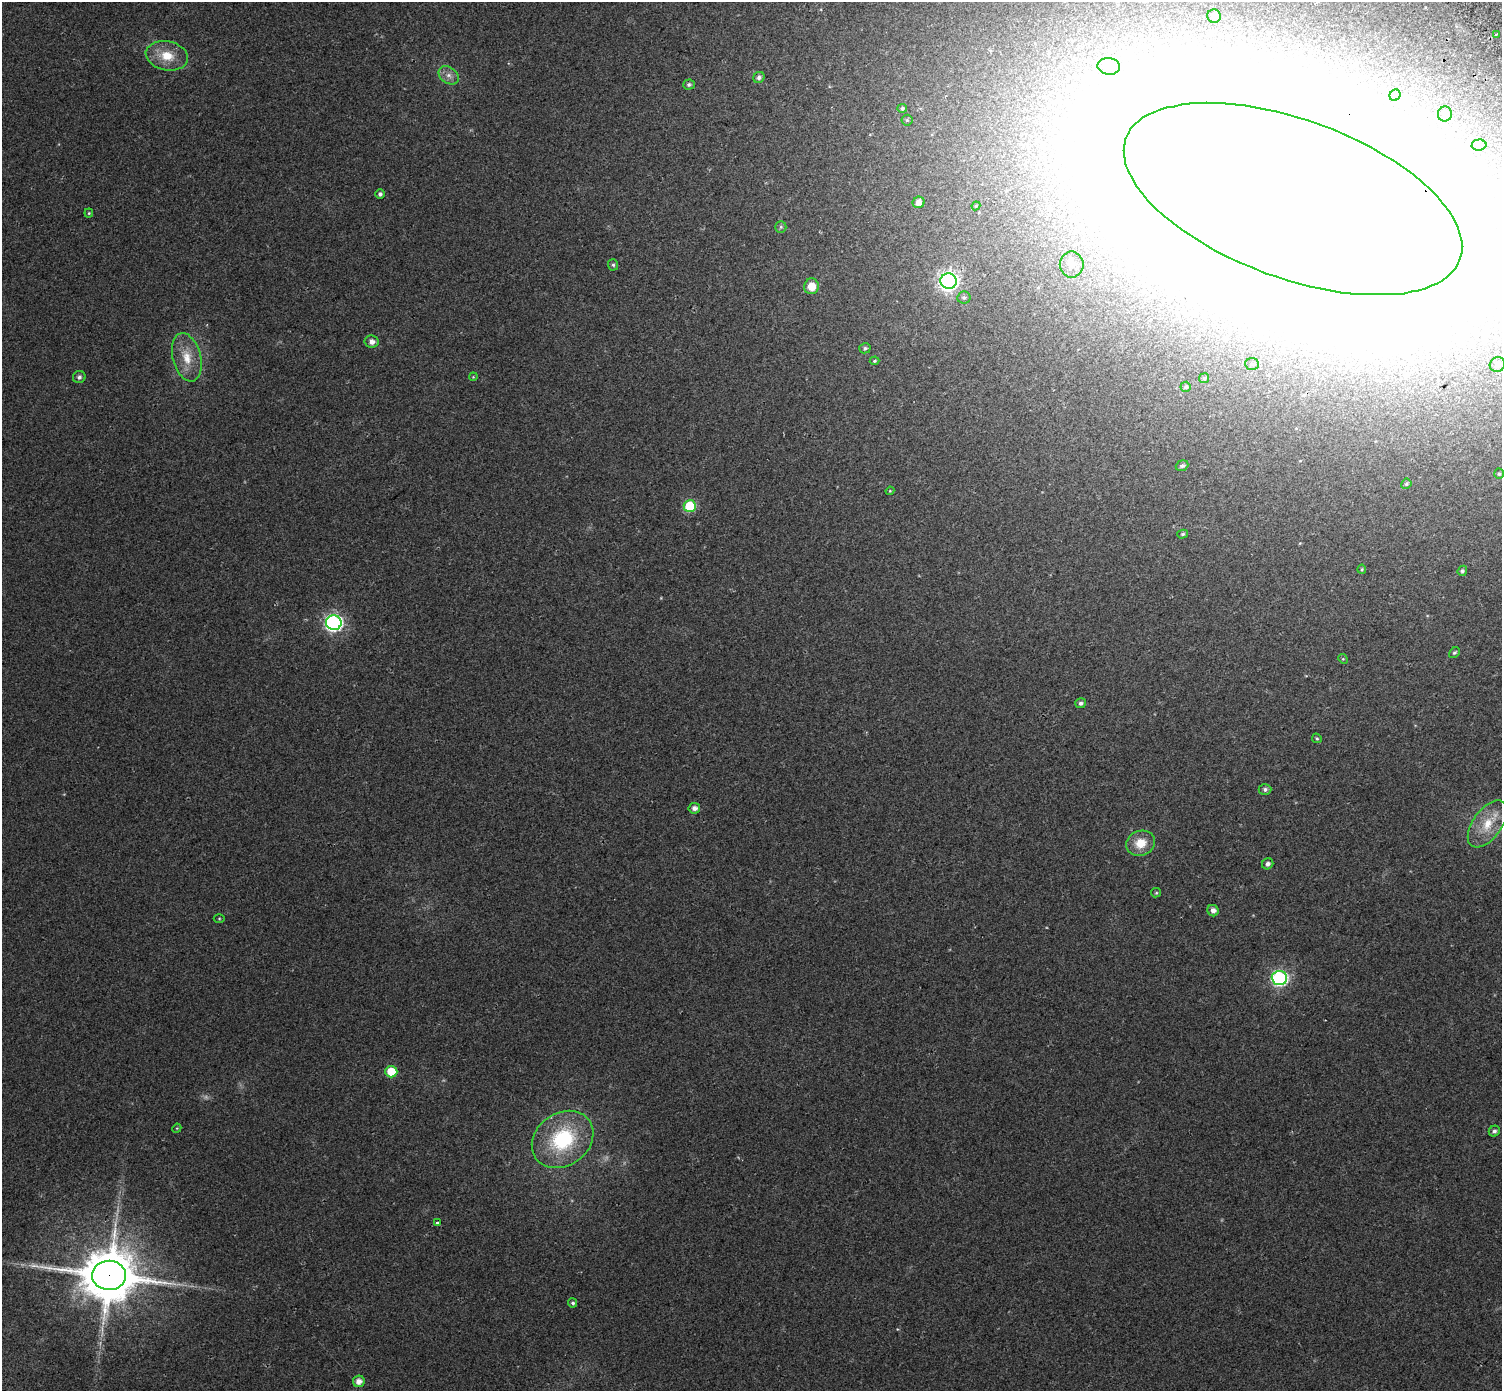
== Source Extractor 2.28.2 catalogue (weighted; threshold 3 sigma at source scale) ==
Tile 10 of 4 x 4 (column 2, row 3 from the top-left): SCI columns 1567-3066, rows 1683-3071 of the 6126 x 6079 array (HDU 1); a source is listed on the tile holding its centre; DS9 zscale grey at full resolution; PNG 1504 x 1393 px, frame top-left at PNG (2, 2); each listed source drawn as its Kron ellipse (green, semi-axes under 4 px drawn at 4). Shown black and unused: <1% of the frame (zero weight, under 2 of 3 exposures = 4% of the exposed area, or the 3 px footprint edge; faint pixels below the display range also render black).
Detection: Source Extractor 2.28.2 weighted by HDU 2 'WHT'; one run over the whole footprint, this tile lists its part. Background 0.0555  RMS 0.011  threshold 0.0511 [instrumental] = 3 sigma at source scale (4.5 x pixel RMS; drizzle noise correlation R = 1.50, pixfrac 1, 0.0396/0.0396 arcsec/px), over >= 5 px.
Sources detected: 77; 2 too faint to see at this stretch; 12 inside a brighter object's white glare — neither listed nor drawn; the other 63 listed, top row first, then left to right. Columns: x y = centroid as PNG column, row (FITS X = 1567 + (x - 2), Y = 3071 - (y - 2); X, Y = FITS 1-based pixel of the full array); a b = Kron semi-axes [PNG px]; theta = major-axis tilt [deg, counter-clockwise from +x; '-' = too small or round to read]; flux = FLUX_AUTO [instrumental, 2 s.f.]
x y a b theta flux
1214 16 7 6 - 8.5
1496 35 4 3 - 3.1
167 56 21 14 -11 25
1109 66 11 8 -7 6.9
449 75 11 8 -35 6.8
759 77 6 5 - 3.7
689 85 6 5 - 2.3
1395 95 6 5 - 4.7
902 108 5 4 - 2.5
1445 114 7 7 - 3.6
907 120 5 5 - 1.6
1479 145 7 5 3 2.9
380 194 5 5 - 3.2
1293 199 178 79 -20 33000
919 202 6 5 - 7.1
976 206 4 4 - 1.3
89 213 4 4 - 1.2
781 227 6 5 - 1.8
1072 264 13 12 - 11
613 265 6 5 - 2
948 281 8 8 - 490
811 286 8 7 - 15
964 297 6 6 - 2.5
372 342 7 6 - 5.9
865 348 6 5 - 2.4
187 357 25 14 -75 24
875 361 5 4 - 1.5
1252 364 7 6 - 2.9
1497 365 8 7 - 5.6
79 377 6 6 - 3.1
473 377 4 3 - 0.91
1204 378 5 5 - 2
1186 387 5 5 - 2.2
1182 466 6 5 - 2.9
1499 474 5 4 - 1.7
1406 484 5 4 - 1.9
890 491 4 4 - 1
690 506 6 6 - 67
1183 534 5 4 - 1.8
1362 569 4 4 - 1.3
1462 571 5 4 - 1.9
334 623 8 7 - 330
1454 653 6 4 41 2
1343 659 5 4 - 1.2
1081 703 5 5 - 3.4
1317 738 5 4 - 1.5
1265 789 6 5 - 3
694 808 6 5 - 4.9
1487 824 27 14 54 29
1141 843 15 12 18 19
1268 864 6 5 - 4
1156 893 5 4 - 1.4
1213 911 6 5 - 5.6
219 919 5 3 - 1.1
1279 978 7 7 - 240
391 1072 6 5 - 30
177 1128 5 4 - 1
1494 1131 6 5 - 3
563 1139 33 26 35 99
437 1223 3 3 - 3.2
109 1275 17 14 -2 7000
573 1303 4 4 - 2.3
359 1381 6 5 - 7.9
Overlapping masked pixels (flux is a lower limit): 2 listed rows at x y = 1293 199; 109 1275
Isophote crosses this tile's border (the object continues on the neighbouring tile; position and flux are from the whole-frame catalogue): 1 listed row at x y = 1293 199